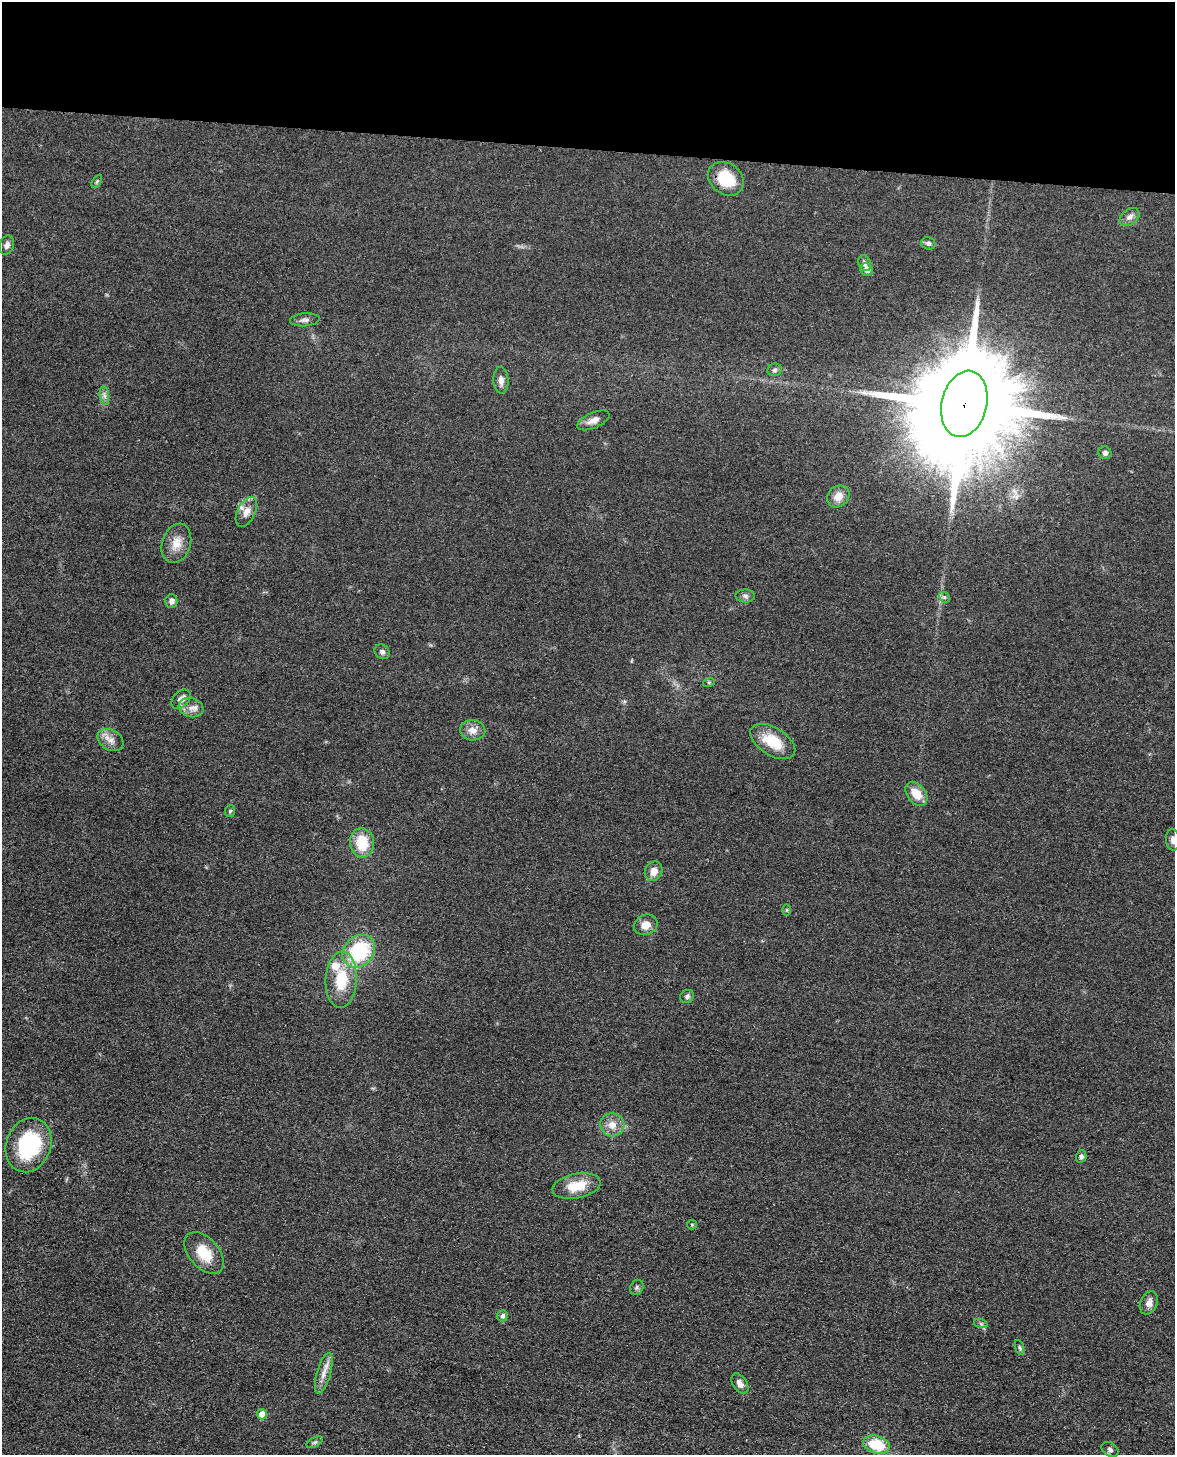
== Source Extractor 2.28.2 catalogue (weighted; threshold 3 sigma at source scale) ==
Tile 3 of 4 x 3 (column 3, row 1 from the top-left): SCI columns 2367-3539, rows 3062-4514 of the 4869 x 4885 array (HDU 1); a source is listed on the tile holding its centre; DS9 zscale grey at full resolution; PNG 1177 x 1457 px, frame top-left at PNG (2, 2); each listed source drawn as its Kron ellipse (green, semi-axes under 4 px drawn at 4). Shown black and unused: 10% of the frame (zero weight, under 3 of 4 exposures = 9% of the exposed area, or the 3 px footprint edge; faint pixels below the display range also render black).
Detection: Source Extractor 2.28.2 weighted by HDU 2 'WHT'; one run over the whole footprint, this tile lists its part. Background 0.0534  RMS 0.0086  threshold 0.0388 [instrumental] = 3 sigma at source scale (4.5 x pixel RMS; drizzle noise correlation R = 1.50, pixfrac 1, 0.05/0.05 arcsec/px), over >= 5 px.
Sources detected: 56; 2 inside a brighter listed object's ellipse — not listed separately; the other 54 listed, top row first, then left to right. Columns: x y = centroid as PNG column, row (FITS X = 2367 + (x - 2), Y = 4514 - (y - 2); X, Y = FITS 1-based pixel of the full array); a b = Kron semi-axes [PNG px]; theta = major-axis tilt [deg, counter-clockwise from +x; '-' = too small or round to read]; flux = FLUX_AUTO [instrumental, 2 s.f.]
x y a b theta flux
726 179 19 15 -38 27
97 181 7 4 58 1.3
1129 217 11 7 38 4.3
928 243 7 6 - 2.5
7 245 10 7 70 3.6
864 263 8 6 -67 3
867 270 7 6 - 4.3
305 320 15 6 4 3.5
775 370 7 6 - 2
501 380 13 7 -87 4.8
104 396 9 4 -81 2.6
964 404 34 22 76 31000
593 420 17 7 24 6.2
1105 453 6 6 - 2.6
838 496 12 10 41 9.5
246 512 16 9 64 6.8
176 543 20 14 71 12
745 596 10 6 -2 2.7
944 597 6 4 -42 1.5
171 601 7 6 - 3.7
382 652 8 6 -41 2.7
709 682 6 4 18 1
181 699 11 7 45 6.1
191 708 12 9 -17 6
473 730 12 10 -4 6.9
111 740 14 10 -31 6.6
773 741 25 13 -32 24
916 794 13 9 -52 13
230 811 6 5 - 1.3
1173 840 11 7 -84 4.5
362 843 15 12 -82 26
654 871 10 8 59 7.2
787 910 6 4 89 0.99
646 925 12 10 23 7.9
359 951 18 14 45 62
341 980 28 15 87 31
687 996 7 6 - 2.2
612 1125 12 11 - 8.8
29 1145 28 22 69 69
1081 1156 6 5 - 2.1
576 1186 24 12 11 19
692 1225 5 4 - 1
204 1253 24 15 -48 21
637 1287 8 6 59 2.3
1149 1303 12 8 67 5.3
502 1316 5 5 - 2.6
981 1324 7 4 -18 1.5
1019 1347 8 3 -71 1.4
324 1373 21 7 74 7.4
740 1384 11 7 -57 4.1
262 1414 5 5 - 11
315 1442 9 4 27 1.8
877 1445 13 8 -16 30
1110 1449 9 6 -35 2.5
Overlapping masked pixels (flux is a lower limit): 1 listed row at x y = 964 404
Isophote crosses this tile's border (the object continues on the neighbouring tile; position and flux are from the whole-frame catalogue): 1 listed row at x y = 1173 840